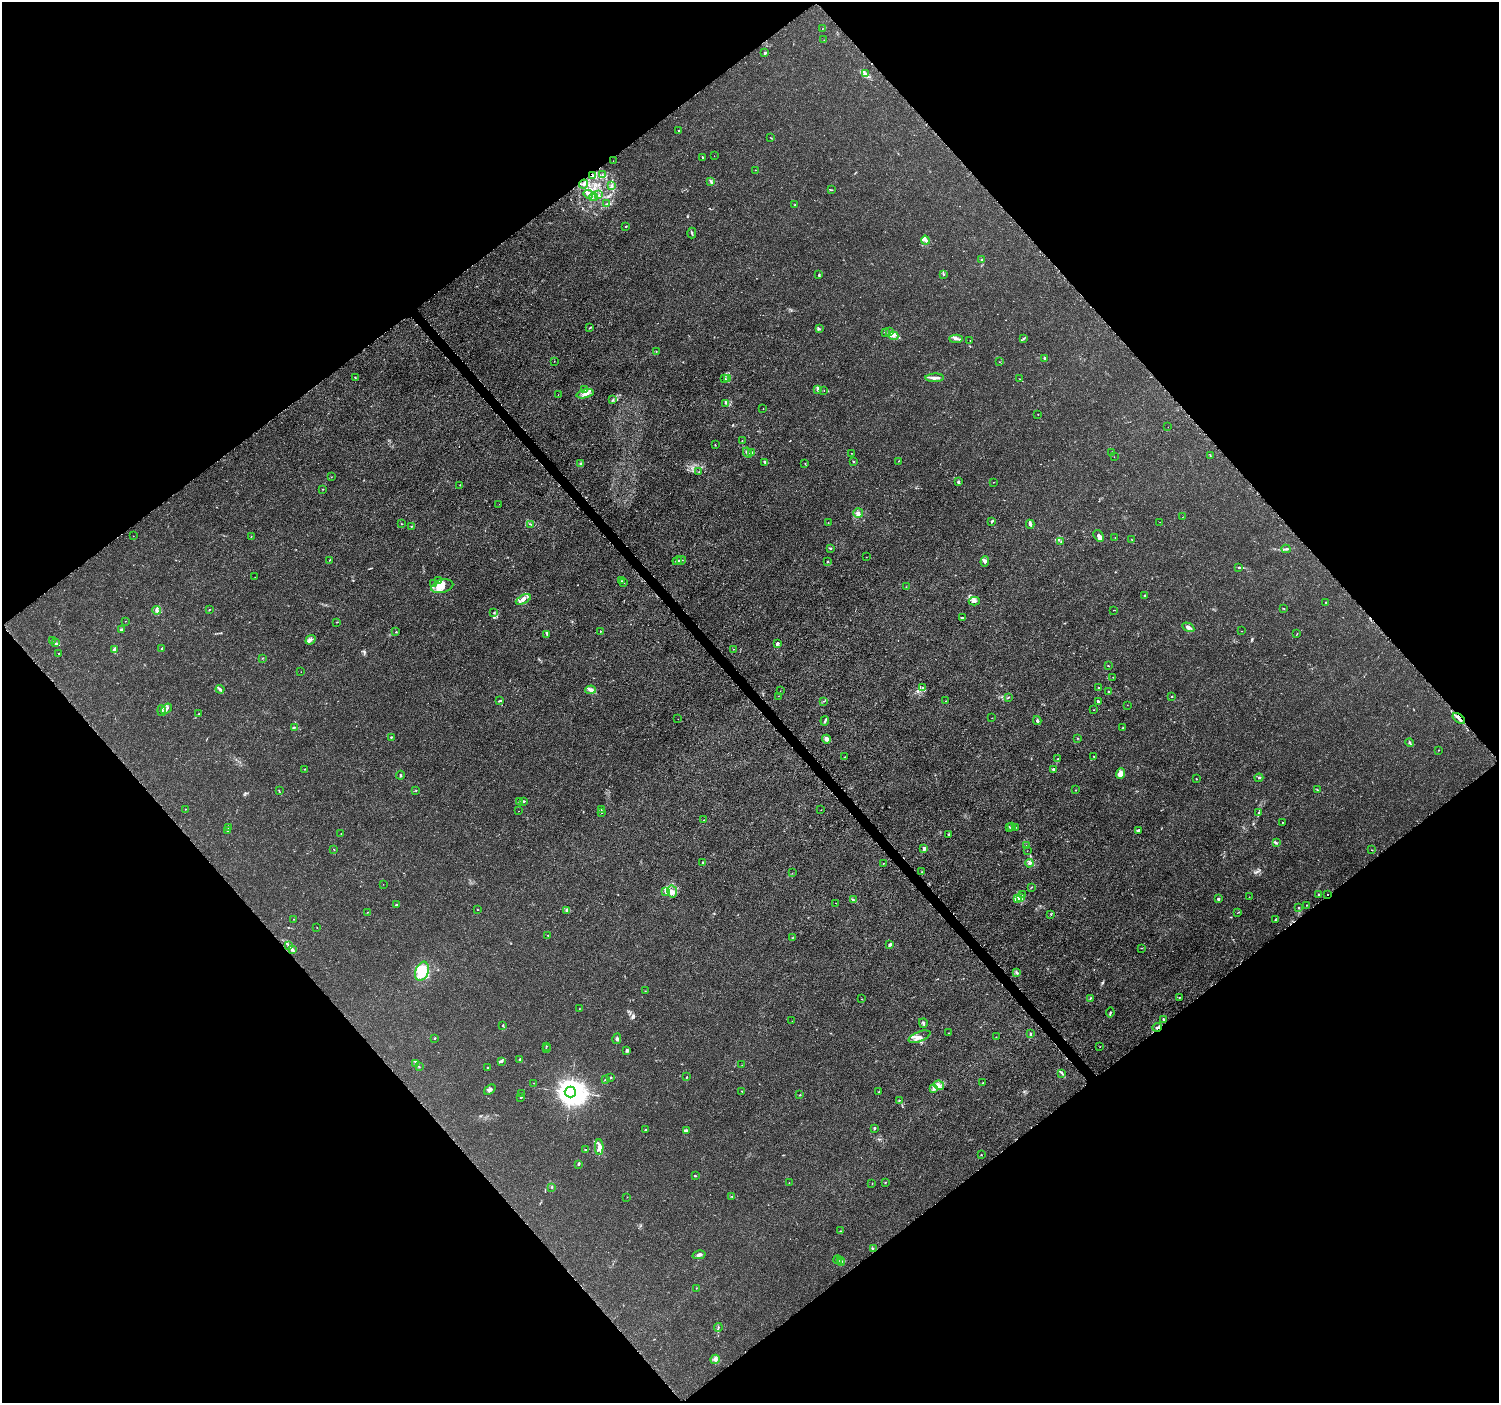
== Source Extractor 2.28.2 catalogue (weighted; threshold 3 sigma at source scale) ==
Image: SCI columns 24-6009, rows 165-5765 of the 6039 x 5993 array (HDU 1 of 3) = the unmasked area's bounding box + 8 px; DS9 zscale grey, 4 x 4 block average (1 PNG px = mean of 4 x 4 image px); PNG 1501 x 1405 px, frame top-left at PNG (2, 2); each listed source drawn as its Kron ellipse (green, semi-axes under 4 px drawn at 4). Shown black and unused: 50% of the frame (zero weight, under 3 of 5 exposures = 2% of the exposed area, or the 3 px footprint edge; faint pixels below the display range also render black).
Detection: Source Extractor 2.28.2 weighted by HDU 2 'WHT'. Background 0.0015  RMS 6.9e-04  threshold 0.0031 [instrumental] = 3 sigma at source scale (4.5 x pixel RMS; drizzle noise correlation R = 1.50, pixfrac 1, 0.0396/0.0396 arcsec/px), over >= 5 px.
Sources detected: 364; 2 too faint to see at this stretch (4 x 4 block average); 10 cosmic-ray / hot-pixel residue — neither listed nor drawn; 8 coinciding with a brighter row at this scale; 38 inside a brighter listed object's ellipse — not listed separately; the other 306 listed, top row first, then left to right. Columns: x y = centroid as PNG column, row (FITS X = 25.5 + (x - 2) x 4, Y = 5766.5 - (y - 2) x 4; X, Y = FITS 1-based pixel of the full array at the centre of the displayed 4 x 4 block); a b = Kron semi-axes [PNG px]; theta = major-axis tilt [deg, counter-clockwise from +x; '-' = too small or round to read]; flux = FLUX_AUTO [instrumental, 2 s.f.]
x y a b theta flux
822 29 2 2 - 0.11
824 40 2 2 - 0.068
765 53 3 2 - 0.86
865 73 3 2 - 0.48
679 131 2 2 - 0.2
771 138 2 2 - 0.21
714 156 2 2 - 0.083
703 158 3 2 - 0.41
613 161 2 2 - 0.079
755 170 2 2 - 0.14
602 175 2 2 - 0.13
592 176 3 2 - 0.42
711 181 3 2 - 0.32
583 184 5 2 - 0.94
612 186 2 2 - 0.16
831 190 4 2 - 0.29
588 194 5 3 - 1.1
599 195 2 2 - 0.19
593 197 4 2 - 0.73
607 204 3 2 - 0.48
795 205 2 2 - 0.18
626 226 2 2 - 0.26
692 233 5 2 - 0.44
925 240 5 3 - 1.2
982 260 4 2 - 0.4
944 274 3 2 - 0.33
819 275 3 2 - 0.38
590 327 2 2 - 0.13
819 328 3 2 - 0.3
890 331 3 3 - 0.67
885 332 2 2 - 0.26
893 336 5 4 - 1.5
1024 338 3 2 - 0.34
956 339 6 2 -3 1.1
970 340 2 2 - 0.13
656 352 2 2 - 0.17
1044 358 3 2 - 0.58
554 361 2 2 - 0.086
999 362 2 2 - 0.11
355 377 2 2 - 0.17
727 378 2 2 - 0.18
935 378 9 3 2 1.8
725 379 2 2 - 0.26
1020 379 2 2 - 0.13
585 390 3 2 - 0.39
817 390 4 3 - 1
824 390 2 2 - 0.14
585 394 9 3 13 2.1
558 395 2 2 - 0.075
612 400 4 2 - 0.39
725 403 3 2 - 0.49
763 409 2 2 - 0.092
1038 414 2 2 - 0.11
1168 427 2 2 - 0.092
742 441 2 2 - 0.18
715 445 2 2 - 0.21
752 452 2 2 - 0.24
1112 452 2 2 - 0.29
747 453 5 3 - 1.1
851 453 2 2 - 0.11
1210 456 2 2 - 0.11
1114 457 2 2 - 0.072
898 461 2 2 - 0.12
765 462 4 2 - 0.69
853 462 2 2 - 0.44
581 463 3 2 - 0.43
805 464 2 2 - 0.13
699 472 2 2 - 0.095
331 477 2 2 - 0.11
958 482 3 2 - 0.99
993 482 2 2 - 0.087
460 485 2 2 - 0.17
323 489 2 2 - 0.19
499 504 2 2 - 0.12
858 513 5 4 - 1.3
1182 517 2 2 - 0.1
991 522 3 2 - 0.41
1160 522 2 2 - 0.18
828 523 2 2 - 0.11
401 524 2 2 - 0.19
530 524 3 2 - 0.21
1030 524 4 2 - 1.9
411 526 2 2 - 0.17
133 536 2 2 - 0.084
1099 536 6 4 -56 1.4
251 537 2 2 - 0.18
1115 538 2 2 - 0.12
1132 540 2 2 - 0.19
1061 541 2 2 - 0.12
831 549 3 2 - 0.35
1286 549 4 2 - 0.88
866 557 2 2 - 0.13
329 560 2 2 - 0.2
681 560 4 2 - 0.4
677 561 5 2 - 0.69
985 561 5 4 - 1.1
827 562 2 2 - 0.26
1238 567 3 2 - 0.33
255 577 2 2 - 0.1
438 581 3 2 - 0.57
621 581 2 2 - 0.36
434 583 2 2 - 0.29
623 583 3 2 - 0.25
442 586 11 6 15 5.3
906 587 2 2 - 0.12
1144 596 2 2 - 0.36
523 599 8 4 29 2.6
974 601 5 3 - 1
1326 602 2 2 - 0.21
1284 609 2 2 - 0.25
157 610 4 3 - 0.83
209 610 3 2 - 0.22
1114 610 3 2 - 0.14
494 612 3 2 - 0.26
962 618 3 2 - 0.41
125 621 2 2 - 0.094
337 622 3 2 - 0.16
1188 627 6 3 -29 2
121 630 2 2 - 0.61
600 631 2 2 - 0.13
1241 631 2 2 - 0.11
396 632 2 2 - 0.2
547 634 3 2 - 0.34
1297 634 2 2 - 0.13
311 640 5 3 - 0.96
52 641 2 2 - 0.075
55 643 4 2 - 0.53
777 644 3 2 - 1.1
162 648 2 2 - 0.31
115 649 2 2 - 1.7
733 649 2 2 - 0.098
59 653 2 2 - 0.24
262 658 2 2 - 0.12
1108 666 3 2 - 0.2
301 672 2 2 - 0.086
1113 677 3 2 - 0.16
923 688 3 2 - 0.25
1098 688 2 2 - 0.33
220 689 4 3 - 1.1
591 690 5 3 - 1.3
780 691 2 2 - 0.053
1109 692 2 2 - 0.49
778 696 2 2 - 0.054
1008 697 3 2 - 0.39
1172 697 2 2 - 0.21
499 701 4 2 - 0.37
823 701 2 2 - 0.13
946 701 2 2 - 0.17
1098 702 3 2 - 0.83
1127 705 2 2 - 0.18
167 709 6 2 38 1.1
1094 710 2 2 - 0.15
162 711 5 2 - 0.75
199 713 2 2 - 0.11
992 718 2 2 - 0.16
678 719 2 2 - 0.083
1459 719 7 2 -40 1.2
1037 720 4 2 - 0.7
825 721 5 2 - 0.48
294 727 3 2 - 0.41
1123 728 2 2 - 0.26
391 737 2 2 - 0.42
1078 738 2 2 - 0.19
826 739 4 4 - 2.2
1410 743 4 2 - 0.64
1438 750 2 2 - 0.14
1093 756 3 2 - 0.2
844 757 2 2 - 0.16
1057 759 2 2 - 0.21
305 769 2 2 - 0.21
1054 769 3 2 - 0.93
1120 774 5 4 - 3.6
400 775 4 2 - 0.43
1259 778 4 2 - 0.52
1196 779 2 2 - 0.21
416 790 2 2 - 0.26
1076 790 2 2 - 0.12
1317 790 4 2 - 0.29
279 791 3 2 - 0.24
524 801 3 3 - 0.46
520 802 2 2 - 0.17
186 809 2 2 - 0.17
601 809 2 2 - 0.088
821 810 2 2 - 0.091
519 811 2 2 - 0.1
602 813 2 2 - 0.21
1259 813 4 2 - 0.43
704 820 2 2 - 0.097
1282 822 2 2 - 0.16
229 827 3 2 - 0.26
1009 827 3 2 - 0.35
1012 827 3 2 - 0.49
1015 828 3 2 - 0.43
228 830 3 2 - 0.49
1138 830 3 2 - 0.84
341 834 2 2 - 0.089
949 834 2 2 - 0.43
1276 843 4 2 - 0.5
1027 845 3 2 - 0.23
924 848 4 2 - 1.1
334 849 2 2 - 0.15
1372 850 2 2 - 0.13
1027 851 2 2 - 0.072
703 862 3 2 - 0.41
883 863 2 2 - 0.12
1029 863 4 3 - 1.1
922 872 2 2 - 0.13
792 873 2 2 - 0.1
383 884 2 2 - 0.093
1031 887 2 2 - 0.19
666 891 4 3 - 3.7
672 892 6 5 - 2
1022 894 3 2 - 0.39
1327 894 2 2 - 0.98
1318 895 3 2 - 0.46
1249 897 2 2 - 0.13
1018 898 4 3 - 0.96
1021 898 2 2 - 0.44
1218 899 3 2 - 0.68
853 900 2 2 - 0.27
836 903 2 2 - 0.12
396 905 2 2 - 0.95
1306 905 2 2 - 0.17
1299 907 2 2 - 0.26
477 910 2 2 - 0.23
566 910 3 2 - 0.26
367 912 2 2 - 0.16
1237 913 2 2 - 0.17
1051 915 2 2 - 0.15
294 919 2 2 - 0.24
1275 920 3 2 - 0.21
317 928 2 2 - 0.12
548 935 2 2 - 0.28
793 937 2 2 - 0.14
890 944 3 2 - 1.1
288 946 2 2 - 0.34
1141 948 2 2 - 0.13
292 949 4 3 - 0.81
422 971 10 6 70 15
1016 973 4 3 - 0.65
645 991 2 2 - 0.2
1179 997 2 2 - 0.17
1090 998 3 2 - 0.37
862 999 2 2 - 0.12
579 1009 2 2 - 0.11
1110 1013 5 2 - 0.41
1163 1019 3 2 - 0.29
792 1021 2 2 - 0.12
923 1023 5 2 - 0.76
503 1026 3 2 - 0.25
1157 1027 5 2 - 0.79
949 1033 2 2 - 0.097
1030 1034 3 2 - 0.5
919 1037 11 5 21 2.5
996 1037 2 2 - 0.1
435 1038 3 2 - 0.31
617 1039 5 3 - 0.8
547 1046 2 2 - 0.22
1100 1047 2 2 - 0.098
546 1048 2 2 - 0.08
627 1050 3 3 - 0.87
520 1059 3 2 - 0.28
501 1062 3 2 - 0.26
416 1063 3 2 - 0.46
742 1065 2 2 - 0.071
419 1067 2 2 - 0.17
487 1068 3 2 - 0.23
1062 1073 2 2 - 0.37
610 1077 3 2 - 0.59
687 1077 2 2 - 0.23
605 1079 3 2 - 0.38
533 1083 2 2 - 0.083
983 1083 2 2 - 0.67
939 1085 5 4 - 1.8
933 1089 4 2 - 0.62
490 1090 6 3 37 1.3
742 1091 2 2 - 0.17
570 1092 6 5 - 950
879 1092 3 2 - 0.37
521 1093 2 2 - 0.083
800 1095 2 2 - 0.3
521 1097 3 2 - 0.38
899 1100 2 2 - 0.28
874 1128 2 2 - 0.69
645 1130 2 2 - 0.36
686 1131 3 3 - 1
599 1147 8 3 -89 1.9
586 1150 3 2 - 0.23
981 1155 2 2 - 0.19
579 1164 3 2 - 0.45
695 1176 3 2 - 0.29
885 1182 2 2 - 0.28
789 1183 2 2 - 0.13
872 1183 2 2 - 0.12
552 1187 4 2 - 0.36
732 1196 2 2 - 0.2
627 1197 2 2 - 0.095
841 1231 2 2 - 0.2
873 1248 2 2 - 0.16
699 1255 6 3 14 1.3
837 1260 4 3 - 0.88
841 1260 3 2 - 0.41
841 1263 2 2 - 0.23
696 1288 2 2 - 0.12
718 1328 4 2 - 0.43
715 1359 5 4 - 1.3
Overlapping masked pixels (flux is a lower limit): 5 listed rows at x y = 592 176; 583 184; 1459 719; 1327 894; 1157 1027
Diffuse or blended objects may show on this block-average render without a row.